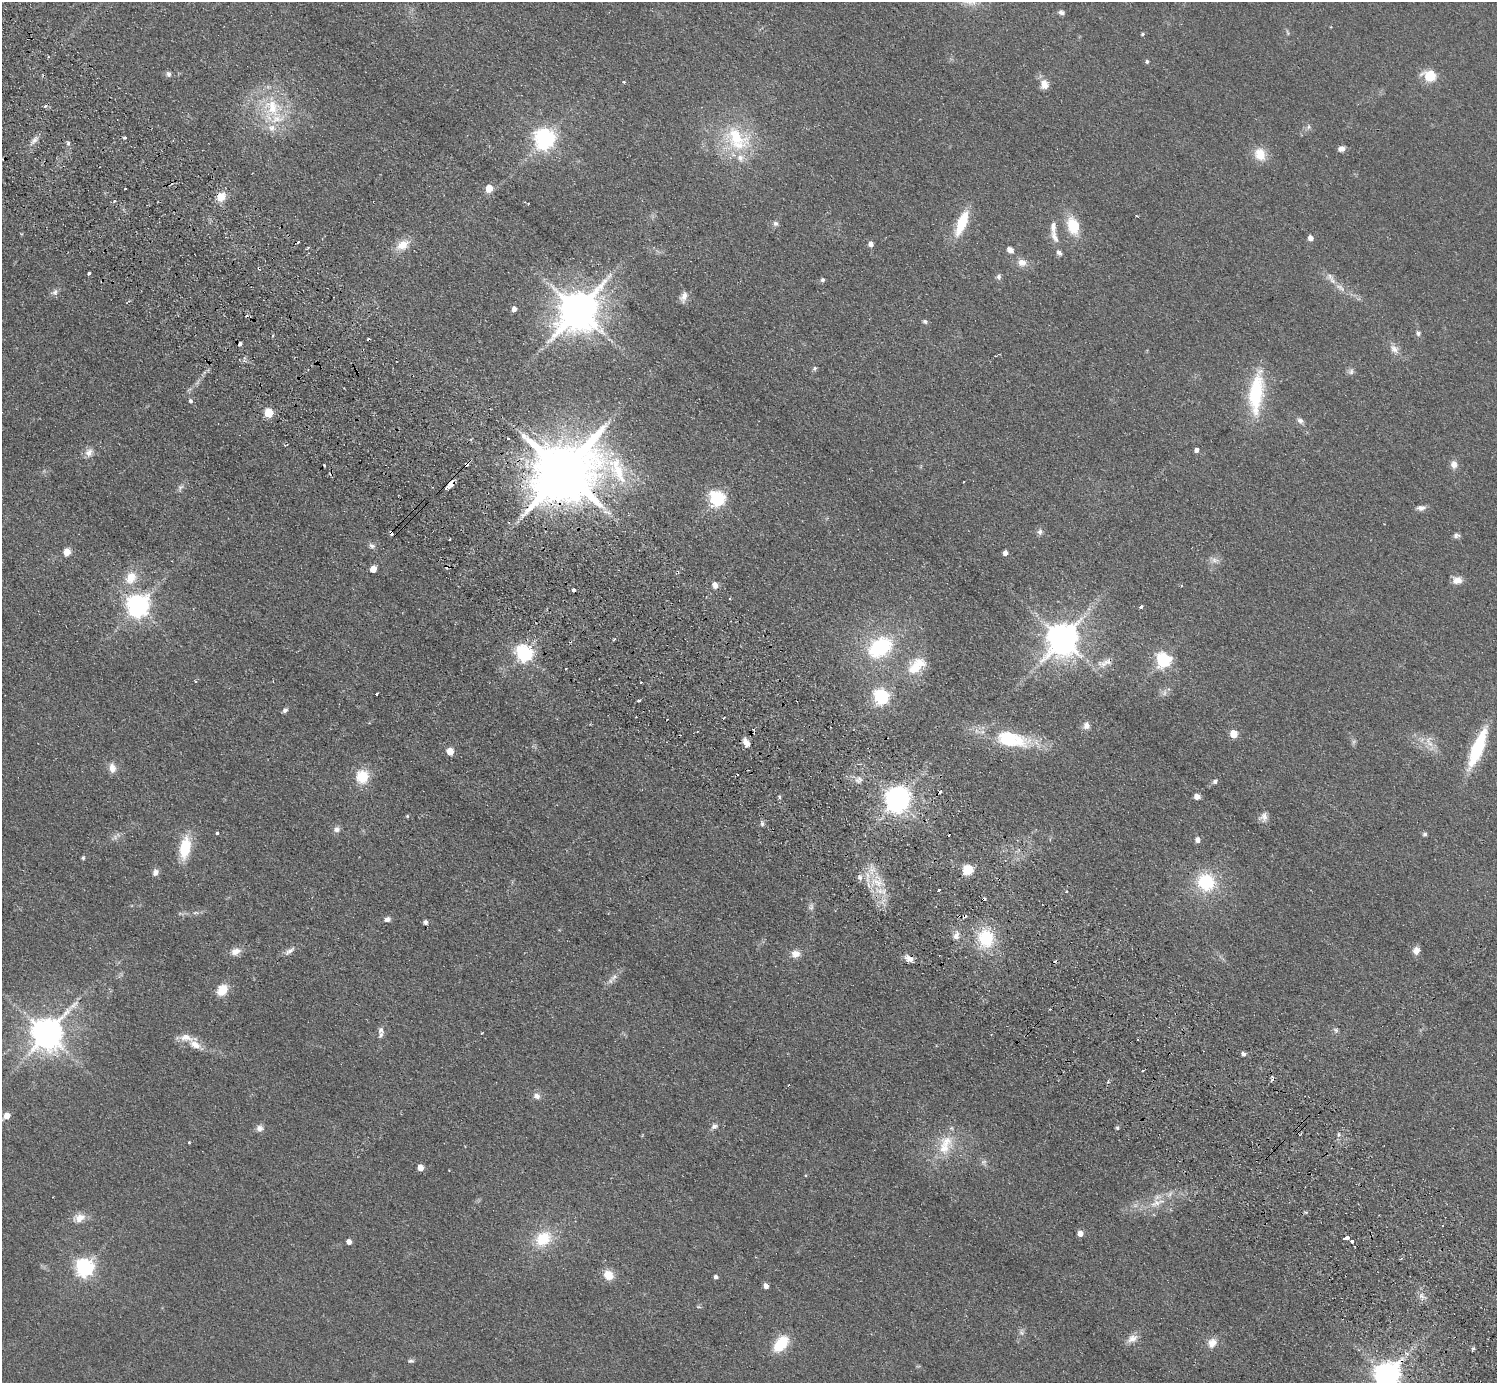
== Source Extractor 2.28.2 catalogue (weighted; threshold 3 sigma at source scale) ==
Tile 11 of 4 x 4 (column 3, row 3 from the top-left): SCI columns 3029-4523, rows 1724-3104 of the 6059 x 6067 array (HDU 1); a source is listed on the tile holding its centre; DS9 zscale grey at full resolution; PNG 1499 x 1385 px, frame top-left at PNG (2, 2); no overlay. Shown black and unused: <1% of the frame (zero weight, under 2 of 3 exposures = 3% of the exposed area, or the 3 px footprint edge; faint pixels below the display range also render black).
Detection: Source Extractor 2.28.2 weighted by HDU 2 'WHT'; one run over the whole footprint, this tile lists its part. Background 0.0635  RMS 0.009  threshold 0.0404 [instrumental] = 3 sigma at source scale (4.5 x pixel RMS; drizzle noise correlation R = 1.50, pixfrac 1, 0.05/0.05 arcsec/px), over >= 5 px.
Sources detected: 205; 5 too faint to see at this stretch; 1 inside a brighter object's white glare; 17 cosmic-ray / hot-pixel residue — not listed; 8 inside a brighter listed object's ellipse — not listed separately; the other 174 listed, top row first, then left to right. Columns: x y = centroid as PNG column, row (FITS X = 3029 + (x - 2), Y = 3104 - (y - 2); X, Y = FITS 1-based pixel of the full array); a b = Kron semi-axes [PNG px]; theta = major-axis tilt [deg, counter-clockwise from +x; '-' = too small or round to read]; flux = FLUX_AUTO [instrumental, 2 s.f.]
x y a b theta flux
1061 12 7 5 -20 3
1288 33 7 4 -72 1.4
1142 34 5 4 - 1.3
48 57 3 2 - 0.82
1147 61 5 4 - 1.8
169 74 7 6 - 2.5
1430 76 6 5 - 89
624 82 3 3 - 1.3
1044 84 11 9 -77 8.4
45 106 4 4 - 1.7
272 109 36 28 77 56
1309 127 7 4 89 1.8
124 137 3 3 - 2.7
545 138 7 7 - 580
737 139 43 30 -43 63
34 140 14 5 49 4.5
68 143 5 4 - 1.5
1341 149 7 6 - 5.2
1260 154 16 13 -68 16
489 188 5 5 - 23
125 189 3 2 - 0.99
221 197 11 10 - 11
115 200 3 3 - 2.7
775 223 7 7 - 2.7
962 223 31 10 68 31
1073 226 20 13 -74 27
1054 237 17 7 -64 6.8
1310 238 5 5 - 5.9
871 244 5 4 - 5.7
402 245 19 12 31 13
308 247 3 2 - 1.5
1010 250 7 5 -37 7.1
1059 253 9 6 -42 3.2
1022 262 12 9 -10 7.6
89 274 4 3 - 5.4
999 276 8 6 90 2.6
823 280 6 5 - 2
1333 281 12 7 -56 5.4
55 292 10 8 33 3.5
684 297 15 8 71 5.6
514 309 5 5 - 5.6
578 310 11 10 - 3100
925 321 6 6 - 1.8
1418 333 7 6 - 2.4
273 336 4 3 - 1.3
239 344 3 3 - 24
1394 349 15 9 -49 6.6
815 368 6 5 - 1.8
1351 371 10 7 78 3
1256 393 49 16 84 62
190 401 6 5 - 2.2
268 413 5 5 - 45
1300 421 9 7 -36 3.5
508 438 3 3 - 1.6
1197 450 5 4 - 3.8
89 453 12 9 64 6.2
466 464 4 3 - 9.5
1454 464 10 8 -82 6
563 471 20 15 29 9500
450 484 7 3 47 57
180 488 11 6 52 2.9
717 498 7 6 - 270
1421 508 12 6 4 4.2
1040 532 9 6 89 3
391 533 4 3 - 5.6
1456 535 8 6 -2 2.7
450 539 2 2 - 0.89
372 546 9 6 -28 2.8
67 552 9 8 - 7
1005 553 4 4 - 4.5
1215 560 11 8 -26 4.9
373 569 5 5 - 15
131 578 19 14 59 17
1457 580 12 8 11 7.3
715 585 9 7 -78 4.4
574 590 4 3 - 5.5
730 599 3 2 - 0.84
137 606 8 7 - 700
1141 607 3 3 - 18
614 639 3 2 - 1.2
1063 639 10 9 - 2000
880 647 25 18 31 77
524 654 7 6 - 290
1163 660 6 6 - 230
1105 663 24 9 21 9.3
916 668 20 17 14 22
641 682 3 3 - 1.6
376 694 3 3 - 12
881 697 7 6 - 230
639 700 3 3 - 6.9
285 710 7 5 44 2.6
724 718 3 2 - 1
1086 725 9 8 - 5.2
1234 734 5 5 - 26
1010 739 37 16 -13 66
746 742 11 6 -57 7.4
1429 742 19 9 -75 9.5
1478 748 45 11 68 52
450 751 5 5 - 18
112 768 12 8 -79 6.9
362 777 14 12 79 26
858 780 11 10 - 5.2
1215 781 7 6 - 2.4
1197 796 5 4 - 8.1
779 798 5 3 - 1.8
898 799 10 8 80 1000
407 816 4 4 - 1.1
1263 817 12 10 57 5.2
762 823 8 4 -72 1.9
337 829 9 7 24 3.7
217 833 3 3 - 1.8
1425 834 5 4 - 2.1
1198 840 5 5 - 5.2
185 848 22 11 80 34
83 858 5 4 - 1.3
968 870 6 5 - 72
155 872 8 7 - 4.3
860 877 9 7 -73 3.4
877 882 18 15 -22 20
1206 882 21 19 -48 49
939 890 3 3 - 1.7
1067 891 4 4 - 1.5
196 913 9 4 0 2.4
387 920 7 6 - 3.8
425 922 5 5 - 2.5
956 935 12 8 78 5.2
986 938 20 17 -78 43
236 951 13 10 25 7.1
290 951 15 6 36 4.2
1416 951 9 8 - 5.8
795 954 11 9 11 7.3
909 959 12 7 -31 5.4
614 977 13 7 40 5.2
222 990 13 10 54 15
381 1030 9 8 - 3.4
1336 1030 8 6 -34 2.1
47 1034 10 9 - 1900
186 1037 20 10 -6 10
1243 1054 5 4 - 3.4
1142 1071 3 2 - 1.2
537 1096 10 8 -17 4.8
7 1116 7 5 45 11
714 1126 9 7 22 3.2
260 1128 9 8 - 4.5
1117 1128 5 4 - 1.3
1338 1135 5 4 - 3.1
189 1142 3 3 - 1.2
944 1148 28 20 32 28
984 1162 9 7 37 2.9
420 1168 5 4 - 12
805 1175 4 3 - 0.73
1157 1203 27 10 21 17
1306 1212 5 3 - 1.2
79 1218 16 11 19 9.5
1442 1225 3 2 - 1.3
1080 1234 5 4 - 8.5
1347 1238 4 3 - 21
543 1239 23 17 40 30
1352 1241 3 3 - 5.1
349 1242 5 5 - 4.8
1401 1259 4 3 - 1.3
84 1268 7 6 - 390
608 1275 11 9 -49 14
716 1277 4 4 - 2.7
766 1286 5 4 - 5.8
1422 1296 10 7 -63 4.4
698 1307 7 3 -9 1.1
1021 1332 10 7 -80 3.1
1132 1338 15 10 35 7.1
1212 1343 13 11 53 8.7
781 1344 17 10 49 34
1473 1349 5 4 - 1.2
411 1361 8 5 5 2
1387 1376 8 8 - 1200
Overlapping masked pixels (flux is a lower limit): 9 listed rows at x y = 221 197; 239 344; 466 464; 563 471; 450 484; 391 533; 1105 663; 909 959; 1387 1376
Isophote crosses this tile's border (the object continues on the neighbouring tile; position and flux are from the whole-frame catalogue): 2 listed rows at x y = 7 1116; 1387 1376